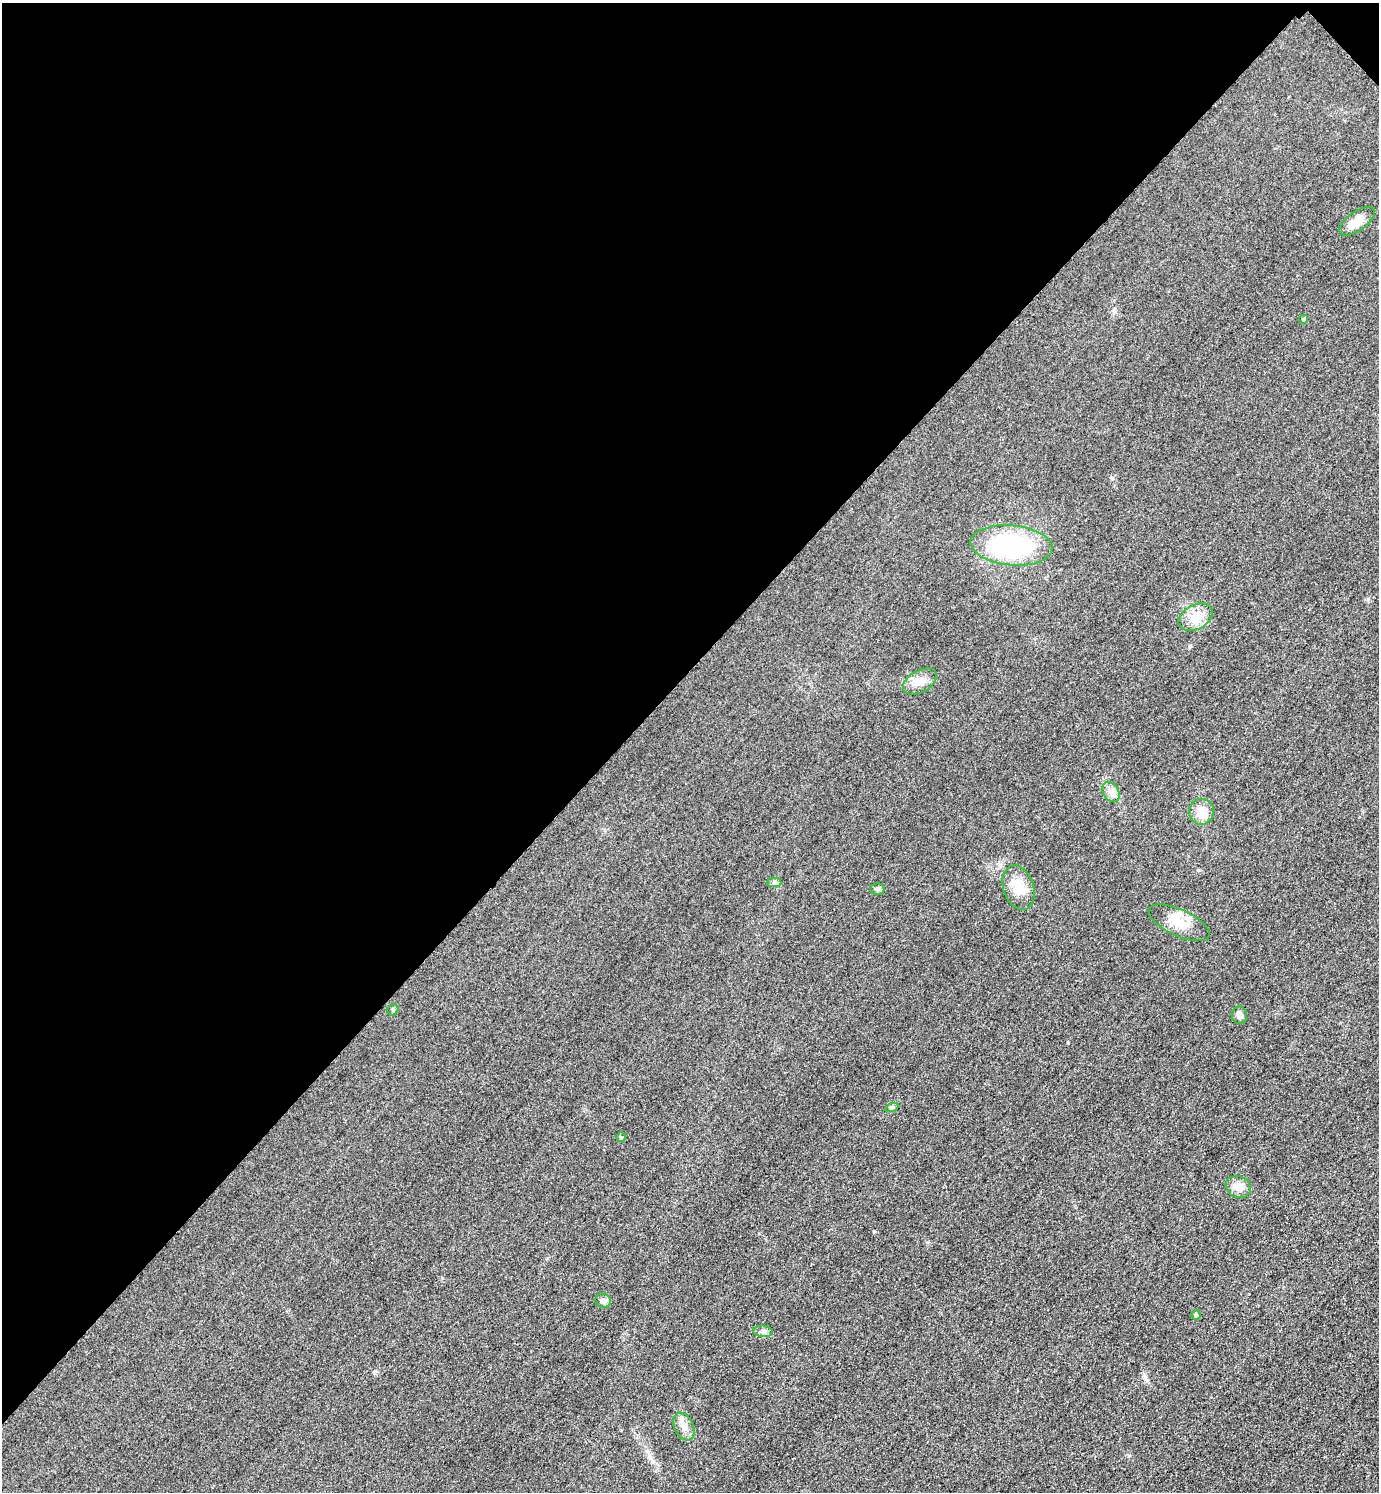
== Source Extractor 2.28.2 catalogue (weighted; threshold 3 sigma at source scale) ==
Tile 2 of 4 x 4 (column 2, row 1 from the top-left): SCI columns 1704-3080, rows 4500-5989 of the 6019 x 6019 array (HDU 1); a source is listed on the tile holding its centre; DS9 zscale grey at full resolution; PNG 1381 x 1494 px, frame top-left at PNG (2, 3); each listed source drawn as its Kron ellipse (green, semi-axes under 4 px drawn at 4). Shown black and unused: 45% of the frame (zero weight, under 3 of 4 exposures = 3% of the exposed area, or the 3 px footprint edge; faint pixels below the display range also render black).
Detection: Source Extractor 2.28.2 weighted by HDU 2 'WHT'; one run over the whole footprint, this tile lists its part. Background 0.0756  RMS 0.017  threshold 0.0773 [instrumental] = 3 sigma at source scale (4.5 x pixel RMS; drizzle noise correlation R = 1.50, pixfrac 1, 0.05/0.05 arcsec/px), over >= 5 px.
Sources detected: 20; all 20 listed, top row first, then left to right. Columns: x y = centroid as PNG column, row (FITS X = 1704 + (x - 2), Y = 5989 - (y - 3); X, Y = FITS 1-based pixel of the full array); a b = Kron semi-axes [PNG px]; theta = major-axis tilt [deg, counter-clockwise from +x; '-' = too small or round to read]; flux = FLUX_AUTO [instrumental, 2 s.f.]
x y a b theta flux
1357 221 20 9 35 26
1304 319 4 4 - 2.8
1011 545 41 20 -5 230
1195 617 18 12 29 24
920 681 18 11 29 17
1111 792 11 7 -59 9
1201 812 13 12 - 22
774 883 7 4 0 3.9
1019 888 23 15 -71 31
877 889 7 6 - 3.6
1179 923 33 13 -25 37
393 1010 6 5 - 2.4
1239 1015 9 7 -87 8.1
892 1107 7 4 19 2.6
621 1137 4 4 - 1.7
1238 1187 13 10 -24 14
603 1301 8 7 - 7.5
1196 1315 5 5 - 2.3
763 1331 10 5 -5 5.2
684 1426 15 9 -66 13
Unlisted compact peaks at least as high as the median listed source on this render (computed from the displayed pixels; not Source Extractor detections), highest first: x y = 1068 1043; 1190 646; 1368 599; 1129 1455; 1198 870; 1112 478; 375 1371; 652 1461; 1145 1377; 927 1242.